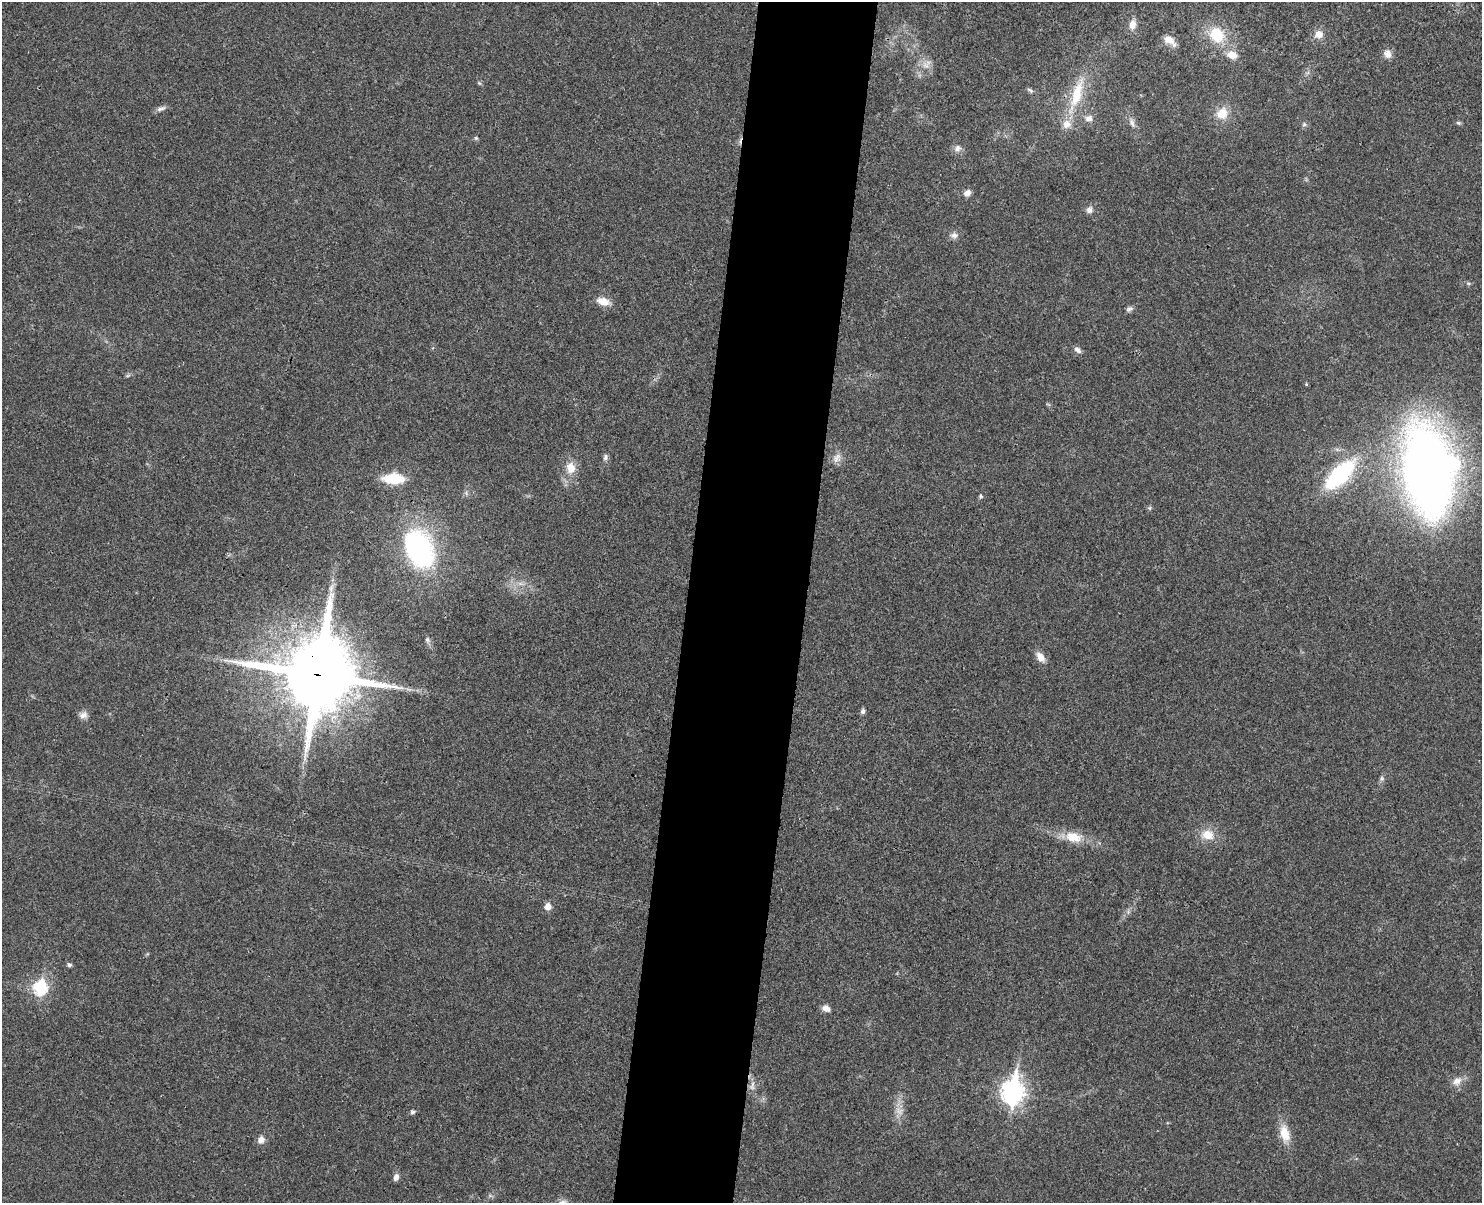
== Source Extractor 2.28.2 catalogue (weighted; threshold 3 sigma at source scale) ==
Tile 8 of 3 x 4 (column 2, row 3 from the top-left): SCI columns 1649-3128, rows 1218-2418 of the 4893 x 4832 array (HDU 1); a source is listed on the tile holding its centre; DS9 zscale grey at full resolution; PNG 1484 x 1205 px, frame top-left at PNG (2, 2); no overlay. Shown black and unused: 8% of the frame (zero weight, under 3 of 4 exposures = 6% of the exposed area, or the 3 px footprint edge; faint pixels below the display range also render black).
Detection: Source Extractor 2.28.2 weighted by HDU 2 'WHT'; one run over the whole footprint, this tile lists its part. Background 0.0307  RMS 0.0048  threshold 0.0214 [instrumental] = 3 sigma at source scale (4.5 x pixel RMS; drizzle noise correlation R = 1.50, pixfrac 1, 0.05/0.05 arcsec/px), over >= 5 px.
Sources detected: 55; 1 too faint to see at this stretch — not listed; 1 inside a brighter listed object's ellipse — not listed separately; the other 53 listed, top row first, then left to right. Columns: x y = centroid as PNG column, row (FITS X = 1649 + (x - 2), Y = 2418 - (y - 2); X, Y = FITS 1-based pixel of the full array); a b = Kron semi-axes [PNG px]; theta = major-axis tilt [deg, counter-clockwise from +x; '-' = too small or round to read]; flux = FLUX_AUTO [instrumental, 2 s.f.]
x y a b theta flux
1133 24 12 8 76 3.7
1319 34 11 10 - 3.7
1217 35 20 16 -55 15
1169 40 16 8 -39 4.6
1388 54 11 10 - 3
1232 55 12 9 -11 5
926 65 11 6 -33 2.5
479 83 6 4 -44 0.62
1030 90 11 3 -28 0.78
1077 94 39 12 74 18
161 109 15 5 20 1.7
1222 113 15 13 59 7
1089 118 10 8 -1 2.5
1132 123 10 5 -65 1.7
1458 123 7 5 -20 0.78
1304 124 6 5 - 0.93
476 138 6 4 -44 0.65
957 148 10 9 - 2.4
967 193 8 7 - 2.6
1089 210 9 8 - 2.1
954 235 10 7 -9 2.1
603 301 17 10 -17 5
1129 309 10 6 23 1.3
1077 350 10 6 -39 1.9
1306 384 5 4 - 0.46
605 457 10 5 79 1.3
837 458 14 10 67 3.3
571 468 15 12 -83 5.9
1428 471 71 38 -82 480
1339 475 28 12 45 58
393 479 16 8 -1 22
981 496 5 4 - 0.66
419 549 51 33 -66 74
331 589 9 4 -90 1.5
427 640 7 5 -68 1.1
1040 657 12 8 -58 4.4
317 674 25 22 81 4600
863 711 6 5 - 1.2
83 715 11 9 11 2.4
1382 778 7 6 - 1.1
1208 835 17 13 -15 7.3
1073 837 27 14 -12 9.7
548 906 6 6 - 4.4
69 965 5 5 - 1
40 988 8 7 - 47
826 1008 8 6 -20 3.2
1457 1081 13 10 31 3.8
752 1086 16 6 82 2.6
1012 1092 11 8 82 310
412 1112 7 5 17 0.95
1284 1133 23 12 -74 8
261 1140 10 8 61 2.7
396 1177 9 6 66 2.1
Overlapping masked pixels (flux is a lower limit): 1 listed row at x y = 317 674